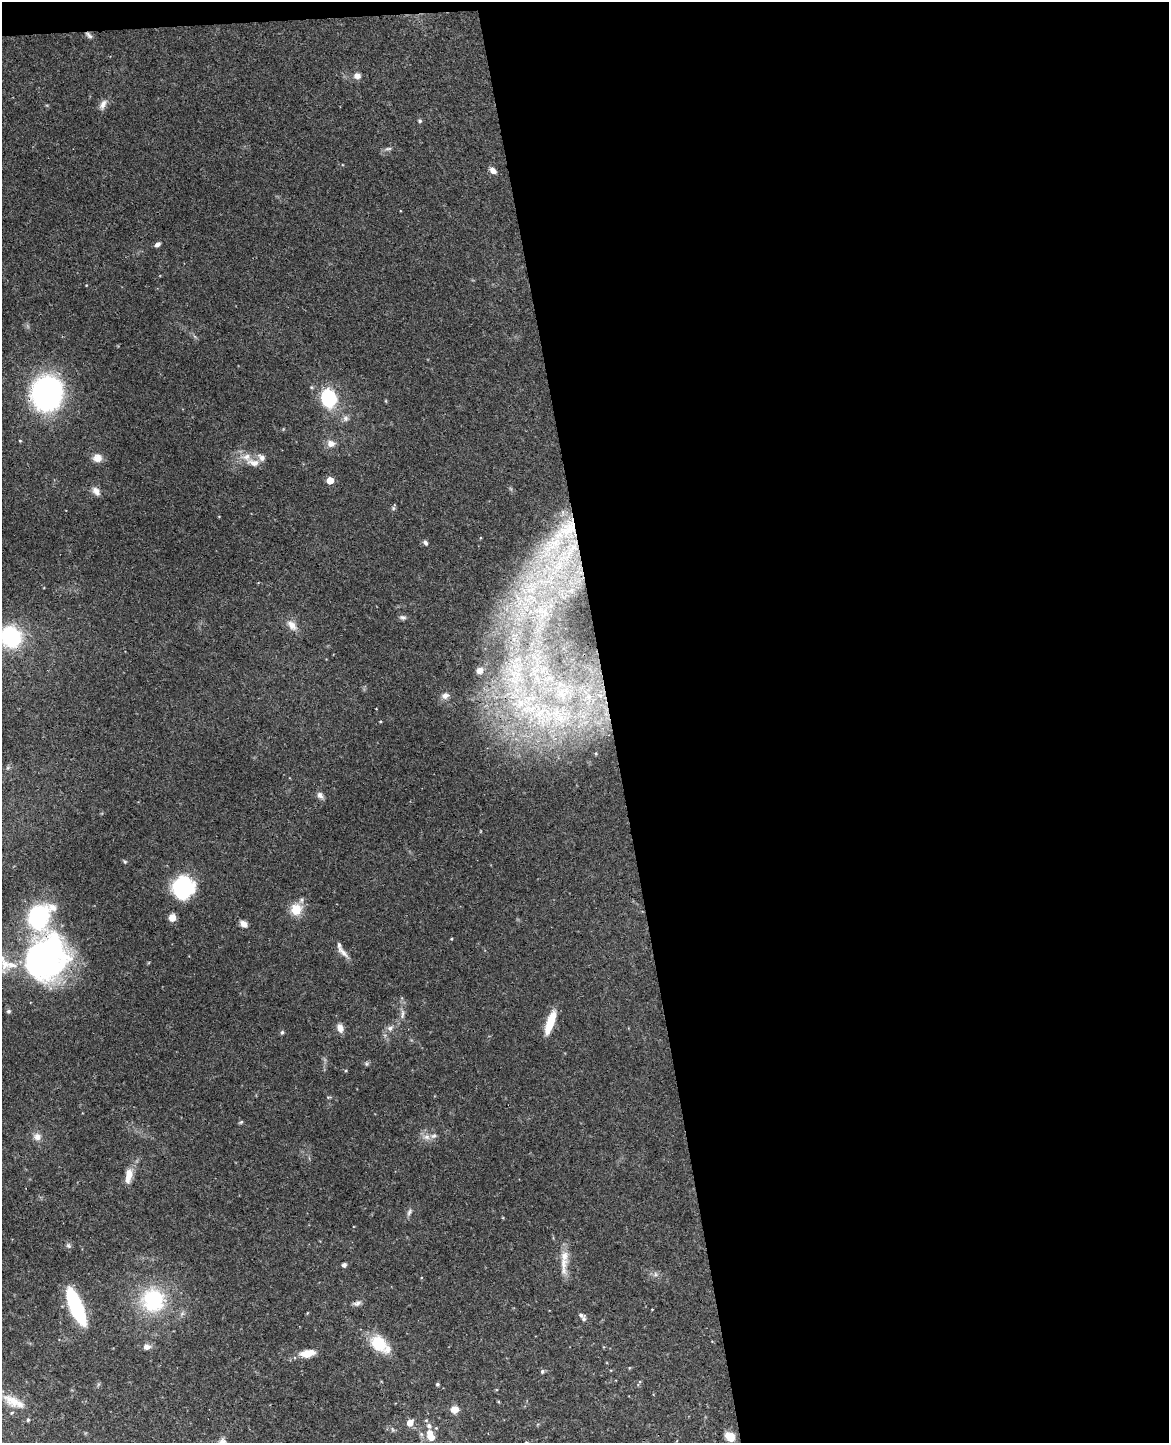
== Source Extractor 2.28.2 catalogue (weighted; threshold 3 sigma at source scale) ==
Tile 4 of 4 x 3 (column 4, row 1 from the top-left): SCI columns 3558-4724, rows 3026-4466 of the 4783 x 4717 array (HDU 1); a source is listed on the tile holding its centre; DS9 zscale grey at full resolution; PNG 1171 x 1445 px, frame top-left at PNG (2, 2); no overlay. Shown black and unused: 48% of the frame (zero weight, under 3 of 4 exposures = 6% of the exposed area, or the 3 px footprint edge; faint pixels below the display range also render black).
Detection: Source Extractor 2.28.2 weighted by HDU 2 'WHT'; one run over the whole footprint, this tile lists its part. Background 0.0784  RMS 0.0036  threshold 0.0162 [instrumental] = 3 sigma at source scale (4.5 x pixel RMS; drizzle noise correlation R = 1.50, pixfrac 1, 0.05/0.05 arcsec/px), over >= 5 px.
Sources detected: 96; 2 inside a brighter object's white glare — not listed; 14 inside a brighter listed object's ellipse — not listed separately; the other 80 listed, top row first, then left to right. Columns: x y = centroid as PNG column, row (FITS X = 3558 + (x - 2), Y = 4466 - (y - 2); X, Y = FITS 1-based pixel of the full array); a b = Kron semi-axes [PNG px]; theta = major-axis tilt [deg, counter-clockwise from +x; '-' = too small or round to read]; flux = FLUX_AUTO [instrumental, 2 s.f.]
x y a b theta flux
89 35 11 5 -44 1.1
357 76 8 7 - 1.9
103 104 15 8 64 2.1
420 121 5 5 - 0.56
388 149 11 4 5 0.85
493 170 8 6 -43 2
157 244 7 5 37 1.2
47 393 26 22 83 110
329 398 8 7 - 54
386 401 5 3 - 0.32
345 418 8 8 - 1.3
20 441 4 4 - 0.38
331 443 10 9 - 2.3
246 457 17 9 4 4.2
97 458 12 10 7 2.9
330 480 5 5 - 6.5
96 491 11 8 -51 2.2
393 508 6 5 - 0.63
425 543 6 5 - 0.87
552 544 59 22 49 38
530 589 16 10 0 6.1
543 611 8 4 -19 1.3
403 617 9 6 -7 1.2
292 625 17 10 -46 3.2
11 637 18 16 -56 36
480 670 5 5 - 2
514 680 17 9 -63 5.6
445 696 10 9 - 1.9
521 703 36 15 9 18
560 718 13 8 30 3.8
380 721 4 2 - 0.29
596 753 3 3 - 0.34
8 767 6 4 20 0.58
320 795 9 7 -50 1.5
125 862 6 4 -53 0.5
185 883 27 16 -49 18
296 909 13 12 - 6.7
38 917 20 15 52 50
172 917 7 6 - 3.5
244 924 9 6 -39 2.1
451 939 3 3 - 0.31
343 952 21 7 -44 2.4
44 958 45 38 58 120
9 1011 6 5 - 0.64
402 1014 15 5 83 1.7
550 1022 26 7 72 8.5
340 1028 10 7 -69 2.7
390 1028 8 7 - 1.4
282 1032 5 5 - 0.6
366 1064 7 5 -21 0.64
328 1097 8 3 5 0.41
241 1122 6 4 43 0.52
37 1137 10 9 - 2.2
427 1137 9 7 -1 1.8
129 1175 20 8 80 4.4
409 1212 11 5 61 1.1
68 1246 7 6 - 0.82
344 1265 4 4 - 1.2
564 1265 34 9 -89 5.2
655 1274 6 4 -72 0.67
153 1300 28 28 - 27
357 1303 11 6 23 1.3
76 1308 30 12 -63 29
652 1309 3 2 - 0.22
581 1315 7 5 -16 0.95
378 1343 21 15 -44 12
147 1347 8 7 - 2
307 1353 18 9 9 4.6
542 1371 5 5 - 0.75
438 1384 4 4 - 0.63
12 1401 26 12 -26 6.3
454 1409 9 8 - 3
28 1420 5 4 - 0.51
410 1423 6 5 - 3.7
429 1426 8 6 -52 1.6
436 1428 4 4 - 0.36
392 1429 6 4 -71 0.53
431 1437 8 6 -30 3.6
730 1437 11 8 -40 4.2
526 1442 4 3 - 0.34
Overlapping masked pixels (flux is a lower limit): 3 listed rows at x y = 89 35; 47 393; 44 958
Isophote crosses this tile's border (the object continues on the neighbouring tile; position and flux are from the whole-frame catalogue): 2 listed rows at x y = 11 637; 526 1442